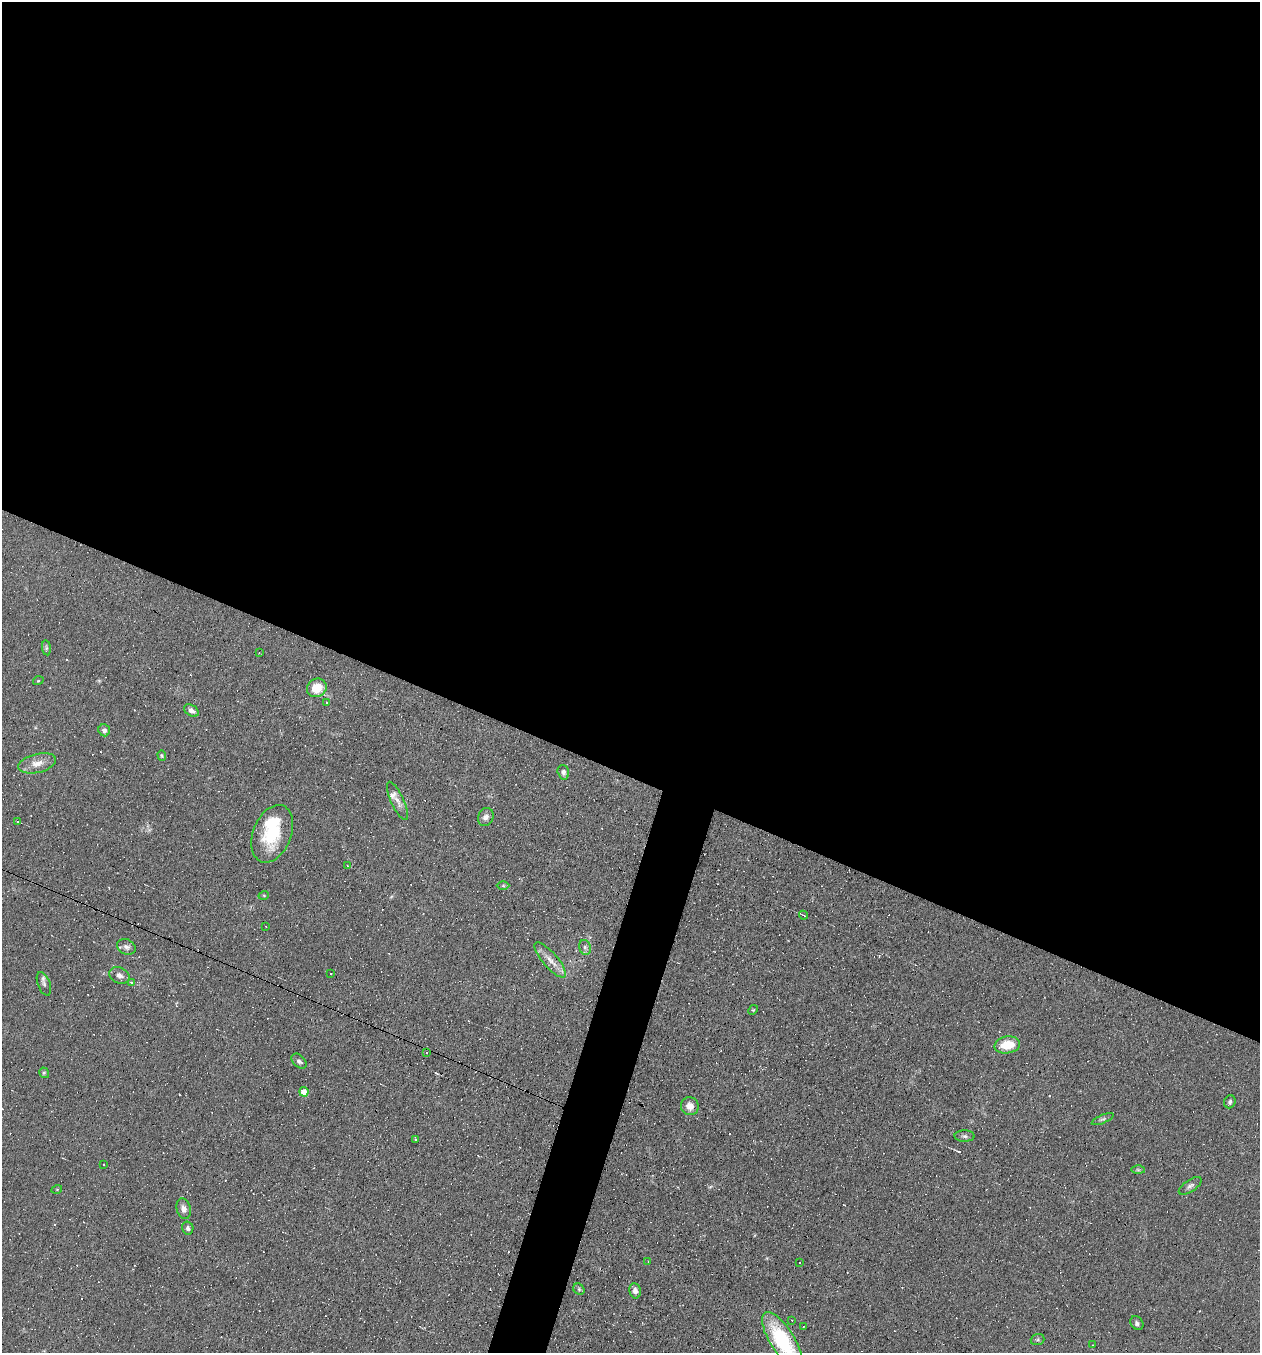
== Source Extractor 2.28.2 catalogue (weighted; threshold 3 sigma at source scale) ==
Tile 3 of 4 x 4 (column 3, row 1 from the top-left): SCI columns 2644-3901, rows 4055-5405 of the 5417 x 5405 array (HDU 1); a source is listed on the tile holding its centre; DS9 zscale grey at full resolution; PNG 1262 x 1355 px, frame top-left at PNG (2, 2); each listed source drawn as its Kron ellipse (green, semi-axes under 4 px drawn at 4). Shown black and unused: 59% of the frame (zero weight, under 4 of 8 exposures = <1% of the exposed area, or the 3 px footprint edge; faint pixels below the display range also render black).
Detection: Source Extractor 2.28.2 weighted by HDU 2 'WHT'; one run over the whole footprint, this tile lists its part. Background 0.0908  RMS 0.0069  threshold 0.0281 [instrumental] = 3 sigma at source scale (4.09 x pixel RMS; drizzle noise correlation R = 1.36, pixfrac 0.8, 0.05/0.05 arcsec/px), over >= 5 px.
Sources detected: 92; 36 cosmic-ray / hot-pixel residue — neither listed nor drawn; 3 inside a brighter listed object's ellipse — not listed separately; the other 53 listed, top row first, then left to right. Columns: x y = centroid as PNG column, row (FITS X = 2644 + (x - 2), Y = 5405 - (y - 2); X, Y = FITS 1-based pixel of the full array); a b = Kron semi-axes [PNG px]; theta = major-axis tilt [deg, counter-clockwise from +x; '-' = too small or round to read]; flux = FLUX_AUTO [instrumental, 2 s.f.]
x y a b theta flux
46 648 7 4 -82 1
259 653 3 2 - 0.45
38 681 5 3 - 0.54
317 688 10 9 - 12
326 703 3 3 - 1.2
191 710 8 5 -33 2.8
104 730 6 5 - 2.4
162 755 5 4 - 0.79
37 763 19 9 14 6.4
563 772 7 5 -74 1.9
397 801 21 6 -65 4.5
486 817 9 7 65 3.2
18 821 3 3 - 0.74
272 834 30 19 68 30
347 866 3 3 - 1
503 886 6 4 0 0.96
264 895 5 3 - 0.56
804 915 4 3 - 0.66
265 926 2 2 - 0.39
126 947 10 7 -27 2.3
585 947 7 5 -73 1.7
550 960 22 7 -49 6.4
331 973 3 3 - 0.97
119 975 11 7 -24 3.3
131 982 3 3 - 12
44 984 12 6 -70 2.3
753 1010 5 4 - 0.71
1007 1045 13 8 10 14
427 1053 3 3 - 0.85
299 1061 9 6 -44 1.8
44 1073 5 4 - 0.98
304 1092 5 4 - 11
1230 1102 6 5 - 1.5
690 1106 9 8 - 5.4
1103 1119 12 4 23 1.3
965 1136 10 5 -1 1.8
416 1140 3 2 - 1.3
104 1165 3 2 - 0.63
1138 1170 6 4 -1 0.88
1190 1186 13 6 34 2.2
57 1189 5 3 - 0.52
184 1209 10 7 -75 3.5
188 1228 6 5 - 1.8
648 1262 3 2 - 0.37
800 1263 3 2 - 0.45
579 1289 6 5 - 1.1
635 1291 7 5 -79 3
792 1320 3 2 - 0.66
1137 1323 7 6 - 1.7
803 1327 3 2 - 0.97
1038 1339 7 5 18 1.1
782 1341 33 12 -58 57
1093 1345 4 2 - 0.39
Isophote crosses this tile's border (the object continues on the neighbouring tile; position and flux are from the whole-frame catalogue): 1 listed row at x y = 782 1341